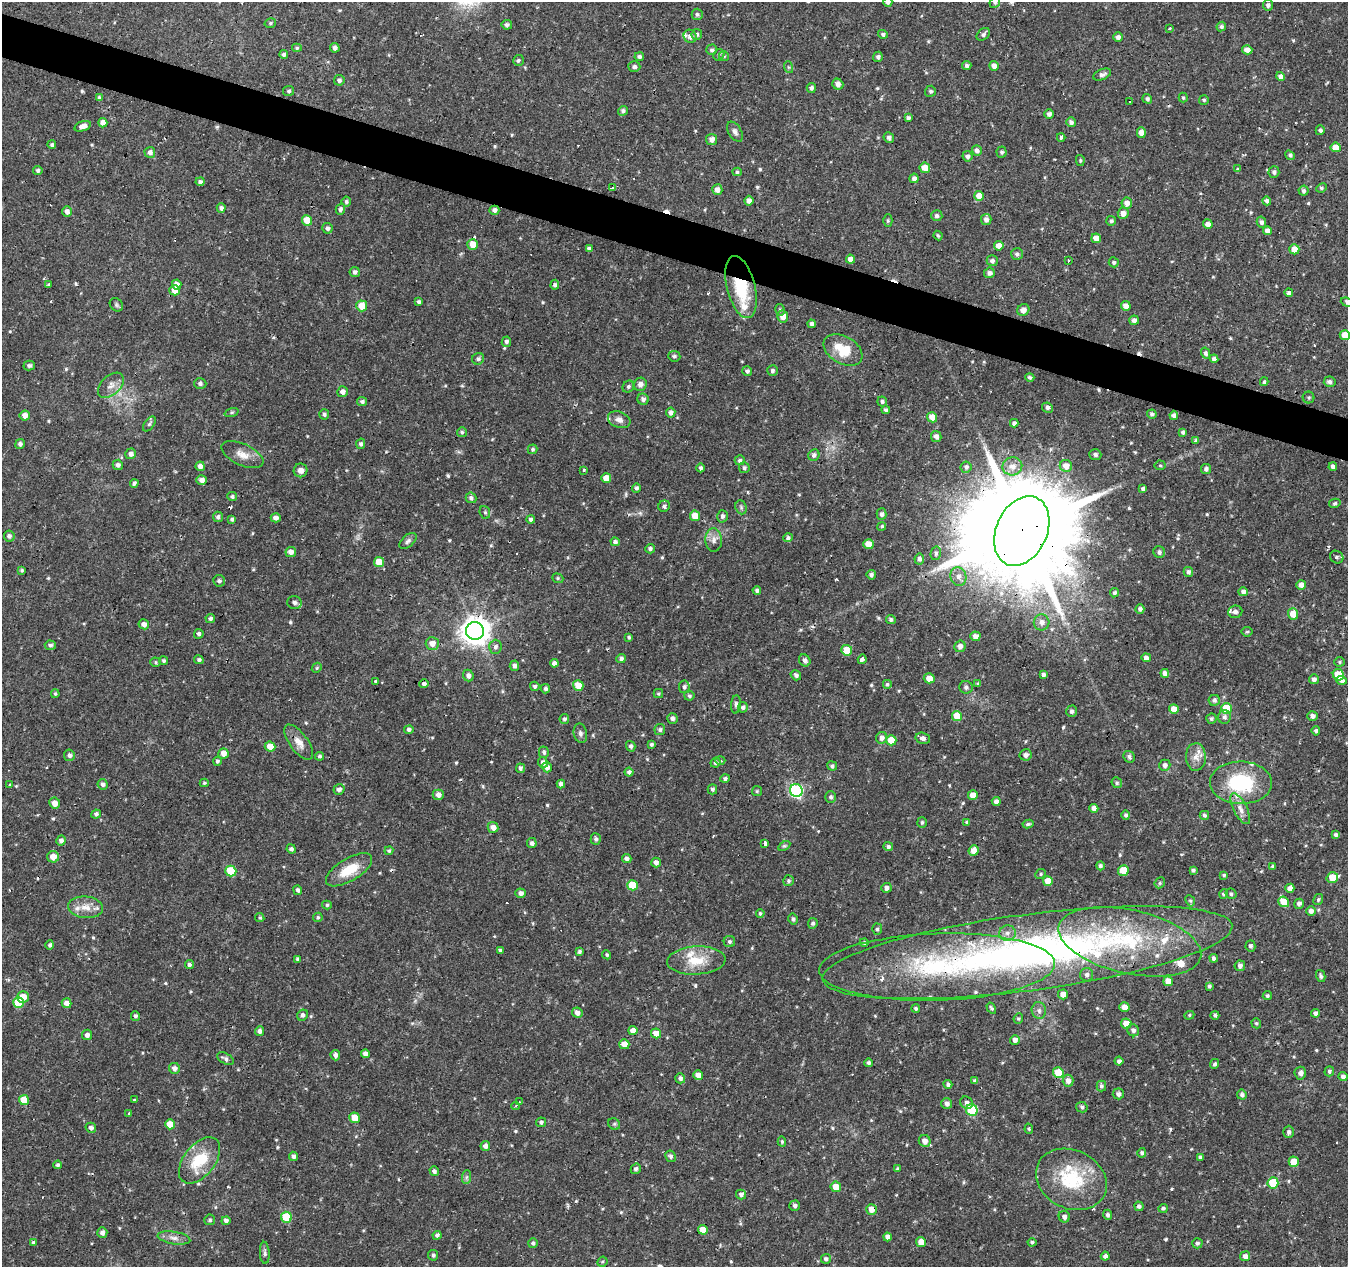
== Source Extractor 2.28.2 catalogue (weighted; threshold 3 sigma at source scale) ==
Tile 11 of 4 x 4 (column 3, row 3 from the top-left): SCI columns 2698-4043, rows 1541-2805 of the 5390 x 5544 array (HDU 1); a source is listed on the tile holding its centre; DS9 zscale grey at full resolution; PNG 1350 x 1269 px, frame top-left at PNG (2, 2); each listed source drawn as its Kron ellipse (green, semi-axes under 4 px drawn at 4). Shown black and unused: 3% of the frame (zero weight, under 2 of 3 exposures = <1% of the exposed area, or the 3 px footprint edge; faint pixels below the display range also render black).
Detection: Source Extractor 2.28.2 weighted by HDU 2 'WHT'; one run over the whole footprint, this tile lists its part. Background 0.0474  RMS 0.0037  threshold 0.0168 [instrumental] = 3 sigma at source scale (4.5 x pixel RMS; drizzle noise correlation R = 1.50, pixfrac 1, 0.0396/0.0396 arcsec/px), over >= 5 px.
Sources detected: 614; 1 inside a brighter object's white glare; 17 cosmic-ray / hot-pixel residue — neither listed nor drawn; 13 inside a brighter listed object's ellipse — not listed separately; of the other 583, all 500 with FLUX_AUTO >= 0.5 (the completeness limit of this list) listed and drawn (83 fainter detections not listed), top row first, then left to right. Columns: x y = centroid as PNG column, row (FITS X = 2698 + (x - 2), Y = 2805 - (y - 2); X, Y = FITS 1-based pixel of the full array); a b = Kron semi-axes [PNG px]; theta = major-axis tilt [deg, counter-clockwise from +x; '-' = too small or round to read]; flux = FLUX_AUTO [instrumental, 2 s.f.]
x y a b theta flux
888 2 4 4 - 1.2
995 2 5 5 - 0.68
1268 5 5 5 - 1.2
697 14 6 5 - 0.73
270 23 6 4 16 0.57
507 25 5 5 - 1
1221 27 5 4 - 1
1169 29 4 3 - 0.6
697 34 5 5 - 0.82
883 34 5 4 - 0.91
983 34 7 5 42 1.1
690 36 7 6 - 1.6
1118 37 4 4 - 1.4
297 48 5 4 - 0.56
335 48 5 4 - 1.3
712 50 5 5 - 0.86
1247 50 5 4 - 2.3
284 55 4 4 - 0.93
719 55 6 5 - 0.64
724 56 5 5 - 0.5
639 57 4 4 - 0.94
878 57 5 5 - 1.1
518 60 5 5 - 0.76
967 65 5 4 - 0.86
634 66 6 5 - 0.99
994 66 5 5 - 1.8
788 67 6 4 -71 0.54
1102 74 9 5 23 1.4
1281 76 4 4 - 1.9
339 80 5 5 - 1
838 84 5 5 - 1.9
811 88 5 4 - 1
289 91 5 5 - 0.76
930 91 5 5 - 0.8
100 98 4 4 - 0.97
1183 98 5 4 - 0.53
1147 99 5 4 - 0.97
1204 100 5 5 - 0.66
1130 101 3 3 - 0.69
623 111 5 4 - 0.93
1049 114 5 4 - 1.5
908 118 4 4 - 0.94
1071 122 5 5 - 1.1
103 123 5 4 - 2.2
83 126 8 5 20 2.2
1320 130 5 4 - 0.95
735 132 11 6 -60 1.4
1141 133 5 4 - 2.7
1061 137 4 3 - 2.1
889 138 5 5 - 1
712 139 5 5 - 1.9
52 145 4 4 - 0.79
1336 147 5 5 - 4.4
977 151 5 5 - 1.4
150 152 5 5 - 1.4
1002 152 5 5 - 0.78
1290 155 5 4 - 0.82
967 156 5 5 - 1.3
1080 160 5 4 - 0.59
925 168 5 5 - 4.6
1238 169 3 3 - 11
38 171 5 4 - 0.83
737 172 4 4 - 0.65
1274 172 5 5 - 0.98
914 178 5 4 - 1.4
200 182 4 4 - 0.8
612 188 4 3 - 0.6
1321 188 5 4 - 0.7
717 190 5 5 - 2.3
1303 191 5 5 - 1
979 196 5 5 - 3.7
749 201 5 4 - 1.7
1267 201 4 4 - 1
346 202 5 5 - 0.76
1127 203 5 5 - 2.4
221 208 4 4 - 1.1
340 209 5 4 - 0.95
494 210 5 4 - 1.6
67 212 5 5 - 1.5
1123 213 6 5 - 2.2
937 216 5 5 - 1.1
307 220 5 5 - 7.1
986 220 5 5 - 1.5
888 221 6 4 90 0.66
1111 221 5 5 - 0.82
1261 222 5 4 - 1
1208 224 5 4 - 2
327 228 5 5 - 1.1
1267 231 4 4 - 2
938 236 5 3 - 0.53
1096 238 5 4 - 3.4
473 244 5 5 - 4.1
999 246 5 5 - 2.8
589 249 4 4 - 1.3
1294 249 5 5 - 3.9
1017 254 6 6 - 1.2
850 259 4 4 - 2.2
1069 260 3 3 - 0.64
992 261 5 5 - 1.3
1114 262 5 5 - 0.86
355 272 5 5 - 1.1
989 273 5 5 - 1.4
49 285 3 3 - 0.93
177 285 5 5 - 2.3
555 285 5 3 - 0.84
741 287 32 14 -76 19
175 290 5 5 - 3.7
1289 293 4 4 - 1.4
419 302 4 3 - 0.78
1347 302 6 3 -20 0.96
116 305 7 6 - 0.71
362 306 5 5 - 6.2
1126 306 5 5 - 2.4
780 310 6 4 -77 0.73
1023 310 6 5 - 2.2
783 316 6 5 - 3.2
1134 320 5 4 - 1.4
811 324 4 4 - 0.99
1345 335 5 5 - 4.5
506 342 5 4 - 0.93
843 350 21 13 -30 10
1206 353 5 4 - 0.95
674 356 6 5 - 0.9
478 359 6 6 - 0.98
1214 359 4 4 - 1.2
29 365 6 5 - 0.91
747 371 5 4 - 0.84
772 371 5 5 - 0.93
1030 377 4 4 - 0.84
1264 382 4 3 - 0.61
1330 382 6 5 - 1.2
200 384 6 5 - 0.96
640 384 7 6 - 1.5
111 385 15 9 43 2.9
628 387 6 5 - 0.88
342 392 5 5 - 1.9
1309 397 6 6 - 0.65
643 399 6 5 - 1.1
882 401 5 5 - 0.77
362 402 5 4 - 0.89
1047 408 5 5 - 1.1
886 410 4 4 - 0.95
232 412 7 3 19 0.52
671 413 5 4 - 1.4
324 414 5 5 - 0.9
1152 414 5 4 - 0.85
25 415 5 5 - 2.5
1174 415 4 4 - 1.2
932 417 5 5 - 4.9
619 420 11 8 -20 2.1
1014 423 4 4 - 1.1
149 424 8 5 54 0.81
462 432 5 5 - 0.66
1183 432 4 4 - 0.82
936 436 5 5 - 1.6
1196 441 4 4 - 1.1
20 444 5 5 - 1
361 444 5 4 - 1
533 449 5 5 - 0.77
131 454 5 5 - 1.4
242 455 22 11 -24 4.3
814 455 6 5 - 1.2
1095 455 6 5 - 1.1
740 460 5 5 - 0.77
118 465 5 5 - 1.1
1160 465 5 5 - 0.5
200 466 5 4 - 2
1012 466 10 9 - 3.2
1066 466 6 6 - 3.4
966 467 5 5 - 0.93
1333 467 4 4 - 1.4
701 468 4 4 - 0.92
744 468 5 5 - 0.82
1206 469 5 5 - 1.2
301 470 7 6 - 1.9
584 470 4 3 - 2.2
606 478 5 5 - 3.9
202 480 5 5 - 1.8
134 483 4 4 - 0.86
636 488 5 4 - 0.86
1143 489 4 3 - 0.94
232 496 5 4 - 0.77
471 498 5 5 - 1
1335 503 6 4 13 0.82
664 506 6 5 - 1
741 507 7 5 -69 0.79
485 512 6 5 - 0.68
881 514 5 5 - 1.2
695 516 5 5 - 4.7
722 516 6 5 - 1.1
218 517 5 5 - 1.1
276 518 5 4 - 1.7
232 519 4 3 - 0.71
531 519 4 4 - 1.2
882 526 4 4 - 0.62
1022 531 36 25 66 11000
9 536 5 5 - 1
788 538 5 4 - 0.93
714 540 12 8 -86 2.3
408 541 10 6 41 1.1
615 542 5 4 - 0.95
868 544 5 5 - 4.2
650 549 5 4 - 0.88
291 552 5 5 - 1.9
1159 552 6 5 - 1.1
936 553 7 5 78 0.8
1337 557 7 6 - 0.86
919 559 5 5 - 1.3
379 562 5 5 - 6.1
22 570 4 3 - 0.55
1188 572 5 4 - 1.1
871 575 4 4 - 0.98
958 577 9 8 - 2.3
558 578 6 4 -21 0.57
219 581 6 5 - 0.99
1301 585 5 5 - 2.4
757 590 4 4 - 1
1243 592 5 4 - 1.2
1115 593 5 4 - 0.95
294 603 7 6 - 1.4
1140 609 4 4 - 1.1
1235 612 7 6 - 1.7
1293 614 5 5 - 6
210 618 5 4 - 0.88
891 619 5 4 - 0.95
1042 622 8 7 - 2
144 624 5 5 - 1.6
475 631 9 8 - 500
1247 632 5 5 - 0.58
199 634 5 4 - 1
975 636 5 5 - 2.1
629 637 4 3 - 0.68
432 643 6 6 - 3.1
50 645 5 4 - 0.81
960 646 6 5 - 2.1
495 647 7 6 - 1.2
847 650 5 5 - 10
1146 658 4 4 - 2.3
621 659 5 4 - 1
862 659 4 3 - 3.7
199 660 5 4 - 0.75
805 660 6 5 - 1.4
164 661 4 4 - 0.61
156 662 5 4 - 0.51
1340 662 5 4 - 0.58
554 663 4 4 - 1.4
514 666 5 4 - 1.1
317 668 5 4 - 0.51
1165 673 4 4 - 2
796 675 5 4 - 0.91
1043 675 4 4 - 0.91
1338 675 6 5 - 14
468 676 6 5 - 1.5
929 678 5 5 - 3.4
1314 679 5 5 - 1.3
1341 680 5 4 - 1.6
375 681 3 2 - 0.83
424 684 5 4 - 1
887 684 4 4 - 0.73
978 684 3 3 - 0.52
578 685 5 5 - 4.9
535 686 5 4 - 0.85
684 687 6 5 - 0.9
966 687 7 6 - 1.1
545 689 5 4 - 0.87
55 694 4 3 - 0.51
658 694 5 4 - 0.52
689 696 5 4 - 0.68
1214 700 5 5 - 1.1
736 704 9 5 86 1
743 707 5 5 - 0.95
1227 708 5 5 - 12
1174 709 5 5 - 3.8
1071 711 5 5 - 1
957 716 5 5 - 7
1312 716 5 5 - 1.4
1224 717 7 6 - 1.2
672 718 5 5 - 1.3
564 719 5 5 - 0.89
1211 719 5 5 - 0.63
409 730 4 4 - 0.93
660 730 5 5 - 1
1316 731 4 4 - 0.92
580 733 10 6 -78 1.2
882 738 6 5 - 1.6
923 738 7 5 -16 1.4
891 740 5 5 - 6
299 742 21 9 -54 3.7
651 744 4 3 - 0.71
270 746 5 5 - 3.8
631 746 5 4 - 0.96
544 752 6 5 - 0.89
223 753 5 5 - 2.9
69 755 6 5 - 1.2
1026 755 6 5 - 1.5
320 756 4 4 - 0.73
1129 757 6 5 - 0.99
1196 757 14 10 -90 3.3
217 761 4 4 - 0.74
720 761 5 3 - 0.56
543 762 5 4 - 1.6
716 763 5 4 - 0.87
1165 765 5 5 - 1.3
832 766 5 4 - 0.86
547 767 5 5 - 2.3
520 768 5 4 - 1.1
629 772 4 4 - 0.93
725 779 4 4 - 0.81
204 783 4 4 - 0.5
1117 783 5 5 - 0.72
1241 783 31 21 -2 27
103 784 5 5 - 1
561 784 4 4 - 1.7
9 785 3 3 - 0.68
339 789 6 5 - 1.1
712 789 5 5 - 0.87
757 791 5 5 - 0.51
796 791 6 6 - 55
438 795 5 5 - 1.7
973 795 5 5 - 3.8
831 797 6 5 - 0.92
996 802 4 4 - 1.7
55 803 5 5 - 2.9
1094 808 4 4 - 2.2
1240 809 17 7 -63 2.9
96 814 5 4 - 1.1
1126 815 5 4 - 0.76
1204 815 5 4 - 0.84
922 822 5 5 - 0.7
967 822 4 4 - 0.7
1028 824 5 4 - 0.66
493 827 5 5 - 2.6
1336 835 4 4 - 0.92
596 839 6 5 - 0.97
61 840 5 5 - 1.3
532 843 5 5 - 1.2
764 843 4 3 - 5
784 846 6 4 31 0.56
888 847 5 4 - 0.86
291 849 5 4 - 0.91
389 851 4 4 - 0.63
974 851 5 5 - 4.8
53 857 6 6 - 3.9
627 858 5 4 - 1.2
656 863 5 4 - 1.9
1100 866 4 4 - 0.91
1272 866 4 4 - 0.51
349 870 26 11 31 9.4
1193 870 4 3 - 0.84
231 871 5 5 - 13
1123 871 5 5 - 8.7
1041 874 5 4 - 0.58
1224 875 4 4 - 0.61
1332 878 6 5 - 7.2
788 881 5 5 - 0.79
1048 881 5 5 - 4.9
1160 883 6 5 - 0.64
632 885 5 5 - 8.5
886 888 5 5 - 1.4
1290 888 5 4 - 2.4
298 890 5 4 - 1
520 893 5 4 - 1.5
1224 894 5 4 - 0.79
1231 894 6 5 - 0.84
1318 900 6 4 60 0.58
1190 901 6 4 -66 0.6
1284 902 6 5 - 5.8
1299 904 5 4 - 1.4
327 905 5 4 - 0.62
86 907 18 11 -6 4.2
1311 911 5 4 - 1.6
760 913 4 4 - 0.6
318 917 5 4 - 0.64
260 918 5 4 - 0.57
793 919 5 4 - 0.83
813 923 5 5 - 0.85
877 929 5 5 - 0.78
1007 933 8 7 - 1.9
729 942 5 5 - 0.87
1130 942 73 32 -12 49
864 943 4 4 - 0.79
50 945 4 4 - 0.84
1250 946 5 5 - 0.98
500 950 4 4 - 0.75
579 952 4 3 - 0.79
1027 953 206 38 8 230
607 955 5 4 - 0.59
1214 958 4 3 - 1.1
298 959 4 3 - 0.68
696 960 29 14 3 9.9
189 964 4 4 - 1
1240 966 5 5 - 1.2
937 967 118 33 2 70
1087 975 6 6 - 1.3
1321 976 6 4 -76 0.87
1168 981 5 4 - 3.7
1209 986 4 4 - 0.86
1063 994 5 5 - 2.8
1267 996 4 4 - 0.72
23 997 6 5 - 4.1
18 1002 5 5 - 11
66 1003 5 4 - 2.4
1124 1007 5 4 - 2.7
916 1008 4 4 - 0.75
991 1008 6 4 -59 0.66
1039 1010 8 7 - 1.4
577 1013 5 5 - 1.9
1316 1013 4 4 - 1.5
303 1015 6 5 - 1.2
1189 1015 5 4 - 0.53
1215 1015 4 4 - 0.74
135 1016 5 4 - 0.9
1018 1018 5 4 - 0.54
1256 1023 5 4 - 0.57
1126 1024 5 5 - 4.1
1133 1030 6 5 - 1.3
260 1031 5 4 - 1.3
633 1031 4 4 - 2.8
656 1033 5 5 - 4.2
87 1035 5 5 - 1.5
1015 1040 5 4 - 1.7
624 1044 5 5 - 3
365 1054 4 4 - 1.9
335 1055 5 4 - 1.5
225 1059 9 5 -29 1.1
1119 1061 4 4 - 1.1
869 1063 4 4 - 1
1215 1064 5 4 - 0.86
174 1068 5 5 - 1.7
1329 1071 5 4 - 0.75
1058 1073 5 5 - 8.2
1300 1073 6 6 - 1.6
698 1075 5 4 - 2.9
1343 1077 4 4 - 1.5
680 1078 5 5 - 1.1
975 1081 4 3 - 0.98
1068 1081 6 5 - 2.1
948 1084 4 4 - 1.1
1101 1086 5 5 - 0.83
1118 1094 5 5 - 1.4
1242 1095 5 5 - 1.1
24 1100 5 5 - 7.7
135 1100 3 3 - 2
519 1102 3 3 - 1.3
947 1103 5 5 - 1.5
967 1103 7 5 -44 1.4
516 1106 4 3 - 0.64
1082 1107 6 5 - 0.87
972 1110 6 5 - 23
129 1113 3 2 - 0.84
355 1118 5 5 - 4.5
541 1122 5 5 - 0.87
170 1124 5 5 - 4.9
614 1124 6 5 - 0.67
91 1128 5 5 - 1.3
1029 1129 5 4 - 0.51
1289 1132 6 5 - 1.1
925 1141 6 6 - 2.6
782 1142 5 4 - 0.51
485 1146 5 5 - 1.6
1142 1153 5 4 - 0.99
294 1156 4 4 - 1.2
671 1156 6 5 - 0.96
1200 1157 4 3 - 1
199 1160 27 15 51 14
1294 1162 5 5 - 6.5
58 1165 4 4 - 0.84
636 1169 5 5 - 0.95
897 1169 3 3 - 0.52
434 1171 5 4 - 0.93
466 1177 7 4 89 0.83
1071 1179 37 29 -26 24
1273 1183 5 5 - 14
836 1187 5 5 - 4.9
741 1195 5 5 - 1.2
795 1206 5 5 - 1.1
1139 1206 5 4 - 1
1163 1208 5 4 - 0.7
871 1209 5 5 - 3.1
1107 1215 5 4 - 0.98
286 1217 5 5 - 15
1064 1217 6 5 - 1.4
210 1220 5 5 - 0.69
226 1221 4 4 - 1.1
703 1230 5 4 - 3.8
102 1233 5 5 - 1.5
437 1235 4 4 - 0.9
887 1237 4 4 - 1.7
174 1238 16 6 -10 2.2
33 1242 4 4 - 0.58
921 1242 5 4 - 3.3
1032 1242 4 4 - 0.76
533 1243 5 5 - 0.89
1197 1243 5 5 - 0.99
265 1253 11 5 -86 0.98
433 1255 5 5 - 0.84
1105 1256 4 4 - 1.3
1245 1256 5 5 - 1.8
826 1259 5 5 - 1
602 1262 5 4 - 0.53
Overlapping masked pixels (flux is a lower limit): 9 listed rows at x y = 741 287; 131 454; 1022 531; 475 631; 1241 783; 1027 953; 937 967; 1058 1073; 871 1209
Isophote crosses this tile's border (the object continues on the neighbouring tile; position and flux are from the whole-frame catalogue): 4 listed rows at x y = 888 2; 995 2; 1347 302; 1345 335